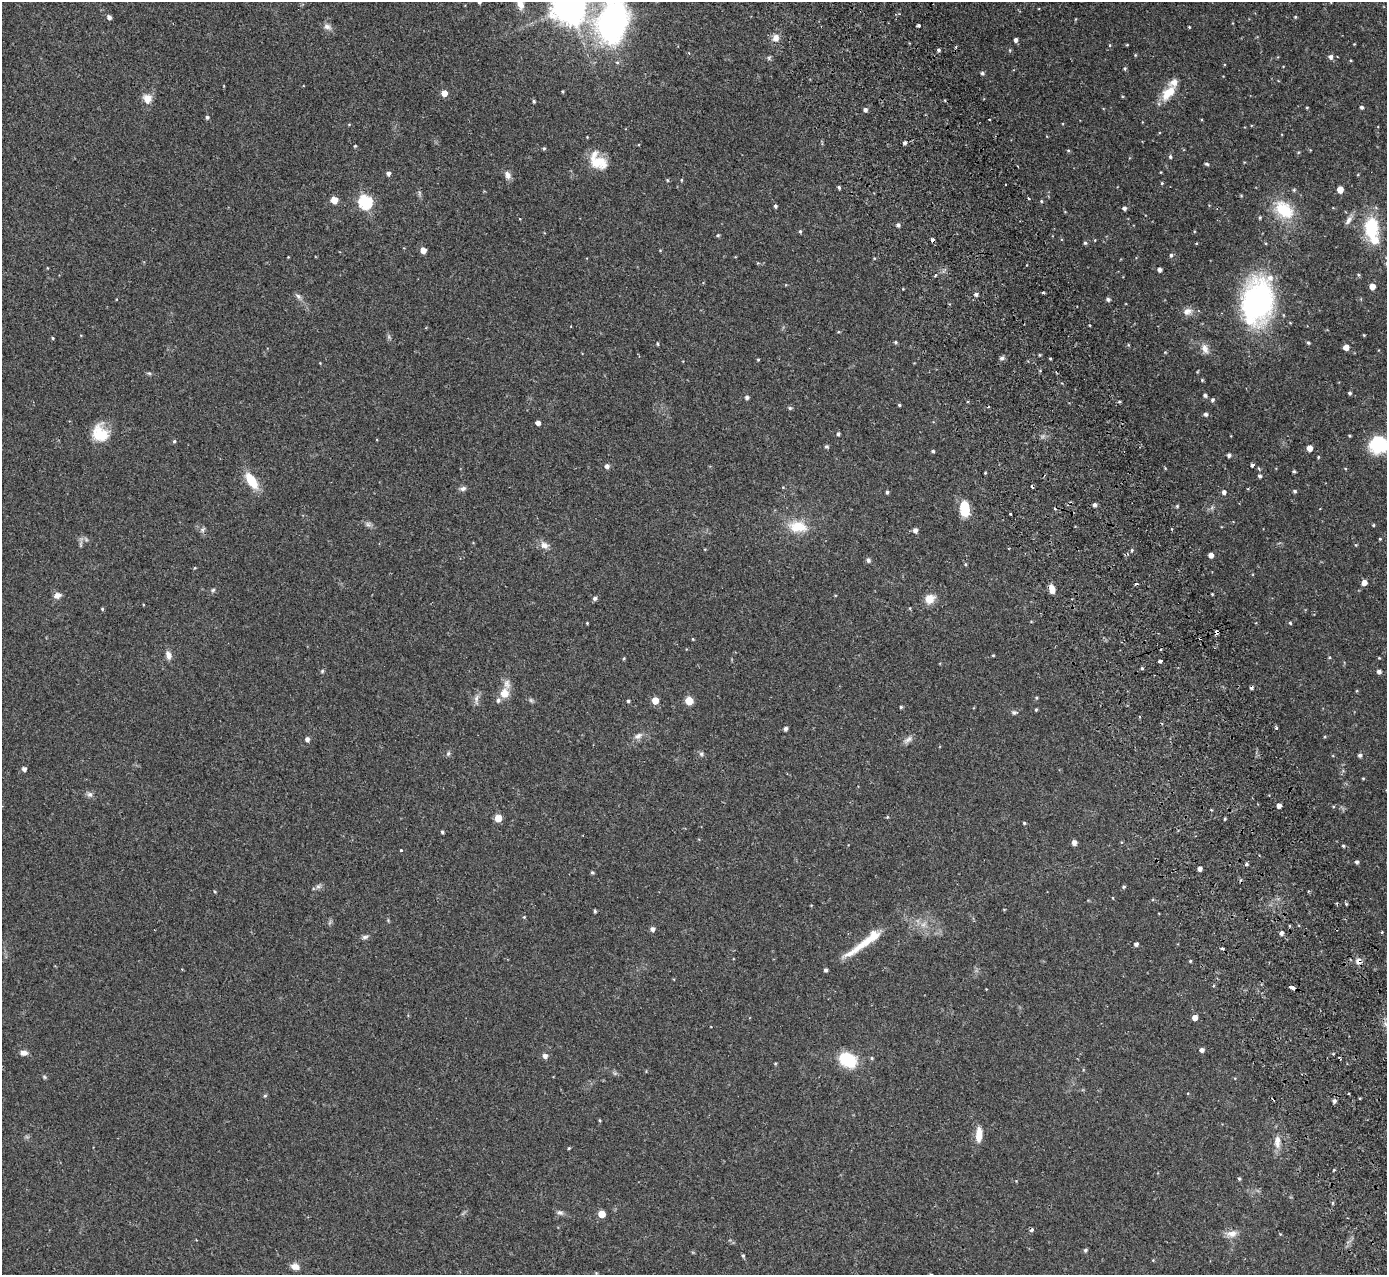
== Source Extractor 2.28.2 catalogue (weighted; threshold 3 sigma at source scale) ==
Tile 6 of 4 x 4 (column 2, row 2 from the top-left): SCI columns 1441-2825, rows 2725-3997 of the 5648 x 5578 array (HDU 1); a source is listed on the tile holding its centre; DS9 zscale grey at full resolution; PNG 1389 x 1277 px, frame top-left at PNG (2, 2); no overlay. Shown black and unused: <1% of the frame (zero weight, under 2 of 3 exposures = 3% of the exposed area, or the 3 px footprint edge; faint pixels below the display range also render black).
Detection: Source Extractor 2.28.2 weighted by HDU 2 'WHT'; one run over the whole footprint, this tile lists its part. Background 0.096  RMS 0.006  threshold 0.027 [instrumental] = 3 sigma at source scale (4.5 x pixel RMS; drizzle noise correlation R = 1.50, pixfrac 1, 0.05/0.05 arcsec/px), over >= 5 px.
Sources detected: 267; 1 too faint to see at this stretch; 10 cosmic-ray / hot-pixel residue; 1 long thin detection or spike segment (spike, bleed or trail) — not listed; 7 inside a brighter listed object's ellipse — not listed separately; the other 248 listed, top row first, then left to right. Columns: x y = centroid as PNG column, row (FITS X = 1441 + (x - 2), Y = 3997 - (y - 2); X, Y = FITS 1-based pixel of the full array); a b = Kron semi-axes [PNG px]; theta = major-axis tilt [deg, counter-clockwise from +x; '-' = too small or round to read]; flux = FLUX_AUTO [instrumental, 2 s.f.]
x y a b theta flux
479 2 4 4 - 0.91
520 4 16 9 -70 5.5
568 8 10 10 - 1100
899 14 3 3 - 0.53
109 17 4 4 - 2.3
1295 17 4 4 - 0.57
612 22 29 18 81 220
919 25 3 3 - 2.8
327 27 12 8 -18 2.6
1189 27 4 3 - 0.48
776 38 9 8 - 3.7
1016 40 5 4 - 1.8
1354 44 3 3 - 0.4
1110 45 4 4 - 0.54
1127 45 3 3 - 0.49
938 50 4 3 - 1.1
1010 50 5 4 - 0.67
1331 57 6 5 - 2
769 58 7 4 -90 0.9
1125 68 5 4 - 0.8
982 73 4 4 - 1.2
562 91 3 2 - 0.55
444 93 5 4 - 6.7
1167 94 21 12 67 9.7
1122 96 5 3 - 0.53
147 99 11 10 - 5.4
534 101 4 3 - 0.84
1307 107 4 3 - 0.51
1362 107 4 4 - 1.3
865 110 4 4 - 1.7
207 117 5 4 - 1.2
989 119 3 2 - 0.7
349 124 5 3 - 0.48
905 143 4 4 - 1.5
355 146 3 3 - 0.65
544 148 4 4 - 0.85
1068 150 5 3 - 0.58
1170 157 5 4 - 1.1
597 162 24 15 -20 13
1207 164 6 4 -18 0.89
1161 172 3 2 - 0.4
388 174 4 4 - 2.1
508 175 11 8 -64 3
667 180 5 4 - 0.63
681 180 4 4 - 0.59
1162 183 4 4 - 0.57
839 187 4 3 - 0.98
1294 190 5 4 - 0.75
1340 190 5 5 - 7.9
419 193 7 4 -90 1
1241 196 5 3 - 0.56
1029 198 3 3 - 0.8
334 200 5 5 - 9.2
1041 201 4 4 - 0.68
365 202 6 6 - 89
775 206 4 3 - 1.2
1124 208 5 5 - 1.5
1284 210 24 16 -38 24
1260 217 5 4 - 0.68
1348 220 14 6 58 2.7
898 225 4 4 - 1.5
1371 228 21 14 -88 28
800 231 5 4 - 0.87
718 235 5 4 - 0.75
932 240 4 3 - 3.4
1095 240 5 3 - 0.43
1085 243 4 4 - 0.91
423 250 5 4 - 6
1171 255 5 5 - 1.2
288 257 3 2 - 0.41
47 268 4 3 - 0.39
1159 269 4 4 - 2.1
935 275 4 3 - 0.71
1358 275 5 4 - 0.7
1372 286 5 4 - 5.6
1043 292 3 3 - 0.69
976 294 5 5 - 1.5
298 296 9 6 -45 1.8
1108 299 5 4 - 1.4
1258 301 33 22 81 160
1187 311 14 10 18 4.1
838 332 5 3 - 0.55
1364 335 4 3 - 0.5
53 338 4 3 - 0.66
895 342 4 3 - 0.79
1308 343 4 4 - 0.86
657 344 4 3 - 0.69
1346 347 5 4 - 5.2
1205 349 15 9 -66 4.3
1165 352 5 4 - 0.58
1040 355 4 3 - 0.59
1002 358 7 5 15 1.4
1050 359 3 3 - 0.58
758 360 4 3 - 0.56
320 363 3 3 - 0.37
149 373 7 4 -7 0.87
1202 380 4 4 - 0.65
1350 393 4 3 - 1.1
1205 395 4 4 - 1.3
747 397 4 4 - 1.5
1212 400 5 5 - 1.1
899 405 4 3 - 0.75
790 408 5 5 - 0.87
1205 414 5 4 - 1.5
538 423 4 4 - 2.3
100 433 20 17 -63 15
838 434 4 4 - 1.1
174 441 5 4 - 0.86
1379 445 19 17 -6 30
826 447 5 5 - 0.92
1309 448 5 4 - 5.2
933 451 4 3 - 0.9
1229 455 4 4 - 1.7
1318 457 4 3 - 0.55
1252 465 4 3 - 2.6
607 466 6 6 - 1.8
1258 468 5 3 - 0.58
1294 471 3 3 - 0.9
985 473 4 3 - 0.54
1260 476 5 4 - 1.3
251 481 17 8 -55 16
463 488 9 6 12 1.8
1295 491 4 4 - 1
887 492 4 3 - 1
1224 492 5 4 - 1.8
1095 505 4 4 - 1.8
1177 506 4 4 - 0.74
965 509 17 10 -84 13
1010 514 3 2 - 0.94
368 524 7 7 - 1.5
1373 525 4 3 - 0.61
798 527 28 16 -8 14
203 529 8 6 46 1.4
915 530 6 5 - 2.2
86 539 7 4 -20 1.1
1380 539 3 3 - 0.5
544 545 12 9 -38 3.7
1356 545 4 4 - 0.58
1132 550 5 4 - 0.7
1211 555 4 4 - 3.4
868 560 5 5 - 1.7
965 564 4 4 - 0.62
195 568 4 3 - 0.47
1364 583 5 5 - 3.9
1052 589 10 6 -76 4.4
213 590 5 5 - 0.86
1212 594 3 3 - 0.46
57 595 9 6 21 3.3
595 598 5 5 - 1.6
929 599 11 9 28 7.2
143 605 4 2 - 0.45
910 608 5 3 - 0.45
102 609 4 3 - 0.66
587 623 3 3 - 0.51
1290 623 4 4 - 0.72
1216 632 4 3 - 11
693 639 4 3 - 0.47
168 655 11 7 -74 3.5
993 655 3 3 - 0.55
1329 657 5 3 - 0.57
1379 658 4 3 - 0.47
624 659 4 3 - 0.61
1160 661 4 3 - 3
1142 668 4 3 - 0.71
322 671 5 4 - 0.75
1379 671 5 5 - 1.9
1357 691 5 3 - 0.49
504 693 12 10 83 7
1036 698 5 4 - 0.7
476 699 15 5 84 2.6
531 700 7 5 -45 1.1
628 701 4 3 - 1
655 701 5 5 - 8.8
689 701 5 5 - 18
901 707 4 4 - 0.78
1036 710 4 3 - 0.65
1014 712 7 6 - 1.4
1276 728 4 3 - 0.96
785 729 4 4 - 1.9
638 736 13 8 27 3.1
1325 737 4 3 - 0.53
307 739 4 4 - 2.2
908 739 14 7 32 2.6
448 753 7 5 69 1.1
701 754 7 5 -46 1.2
1360 755 5 4 - 1.5
24 769 4 4 - 2.3
1363 778 5 3 - 0.48
90 794 8 7 - 2
1279 806 4 4 - 2.8
1333 806 4 4 - 0.64
498 818 5 5 - 11
1225 819 3 3 - 0.65
1024 823 4 3 - 0.77
442 832 4 3 - 1.1
1074 842 5 4 - 3.2
1343 846 5 4 - 0.75
401 850 3 3 - 1.4
1357 862 4 4 - 1.3
1246 864 4 4 - 1.1
1200 869 4 4 - 2.2
592 873 5 4 - 0.81
318 886 7 6 - 1.5
1124 887 4 4 - 0.91
215 892 4 3 - 0.56
1113 898 4 3 - 0.4
1346 904 4 4 - 0.62
1004 909 4 3 - 0.41
595 911 4 3 - 1.1
524 917 4 4 - 0.56
923 924 8 6 53 2.6
652 929 5 4 - 2.1
1382 932 4 3 - 0.47
1281 933 5 4 - 2.1
365 937 9 5 8 1.5
1136 944 4 4 - 1.8
1222 948 4 3 - 1.1
1190 961 4 4 - 0.63
1358 961 8 7 - 3
826 970 4 4 - 1.3
1291 987 6 3 -22 3.5
1195 1018 5 4 - 4.1
1386 1024 9 6 17 3.1
1202 1050 4 4 - 2.4
24 1053 8 6 -4 3.2
545 1056 5 5 - 2.8
872 1058 5 4 - 0.7
848 1060 16 12 -34 27
775 1063 4 4 - 0.54
44 1077 6 4 -23 0.85
1349 1094 2 2 - 0.67
265 1096 5 4 - 0.84
1334 1101 5 4 - 1.8
600 1120 4 3 - 0.58
979 1135 19 7 86 7.4
1277 1142 18 8 -90 5.5
569 1148 4 3 - 0.59
1334 1170 4 3 - 0.57
1239 1179 5 4 - 0.81
1333 1203 5 3 - 0.75
560 1213 10 6 -20 1.8
602 1214 5 5 - 11
1232 1234 15 10 9 4.7
1280 1234 4 4 - 0.45
1085 1250 5 5 - 1.1
743 1256 5 4 - 0.77
1153 1260 4 4 - 0.5
295 1267 10 7 -12 3.7
Overlapping masked pixels (flux is a lower limit): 3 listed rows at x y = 932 240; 1216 632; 1358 961
Isophote crosses this tile's border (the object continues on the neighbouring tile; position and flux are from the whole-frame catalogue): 6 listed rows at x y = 479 2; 520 4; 568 8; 612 22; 1379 445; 1386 1024